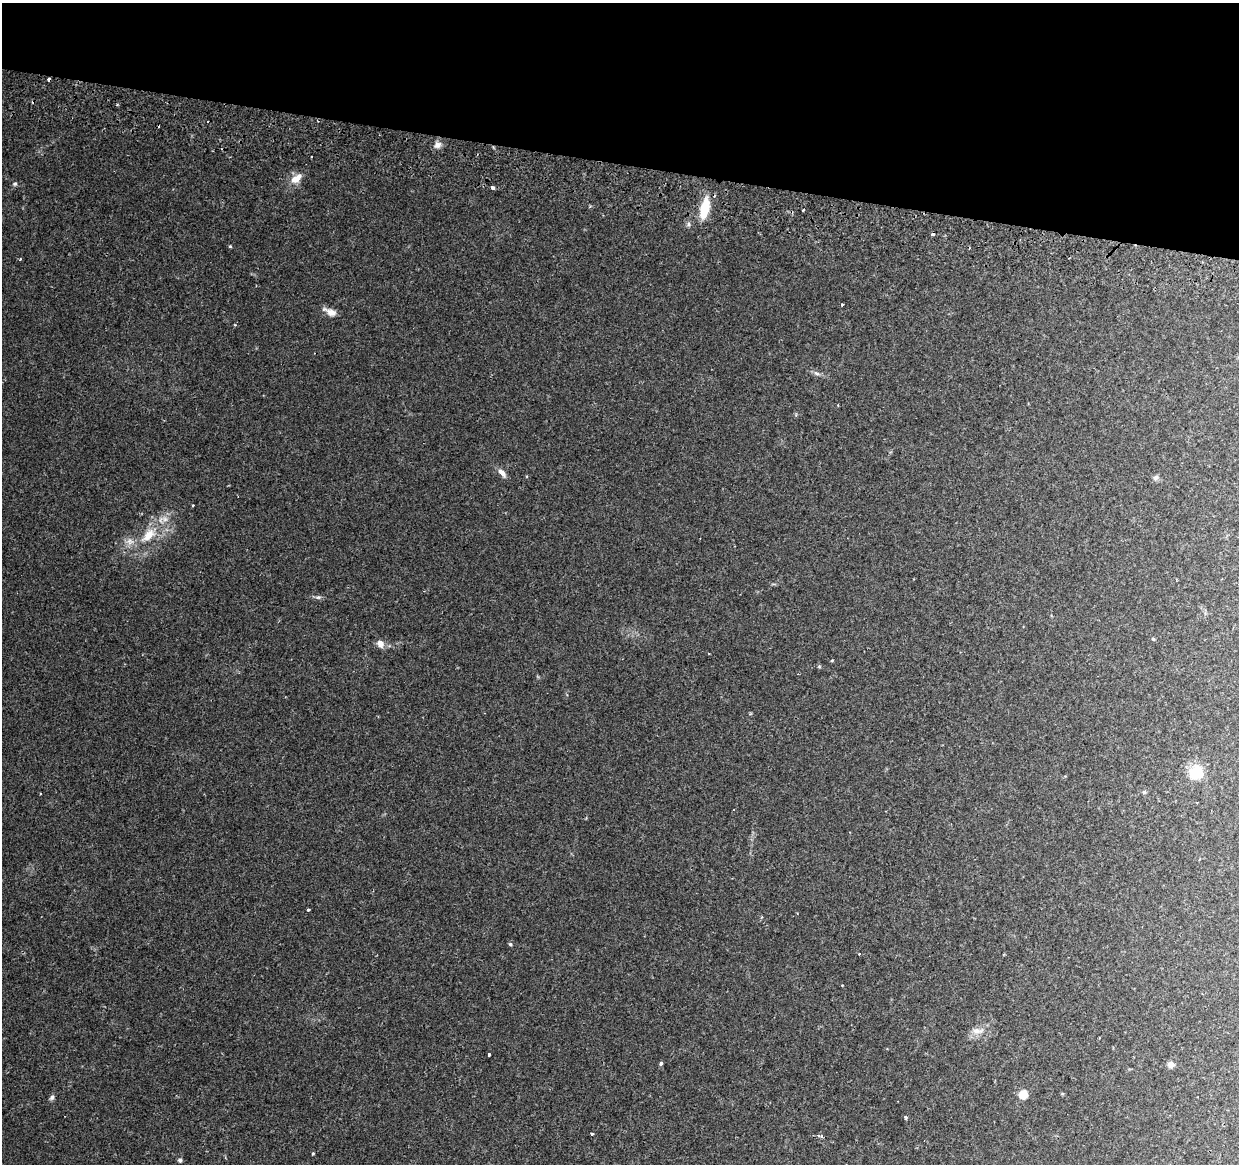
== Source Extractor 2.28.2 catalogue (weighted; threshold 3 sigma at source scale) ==
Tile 2 of 4 x 4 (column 2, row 1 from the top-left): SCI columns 1256-2492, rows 3816-4977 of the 4976 x 5248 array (HDU 1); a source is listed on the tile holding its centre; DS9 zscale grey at full resolution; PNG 1241 x 1166 px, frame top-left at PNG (2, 3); no overlay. Shown black and unused: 14% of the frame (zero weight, under 2 of 3 exposures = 3% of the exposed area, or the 3 px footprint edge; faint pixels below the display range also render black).
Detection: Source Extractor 2.28.2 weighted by HDU 2 'WHT'; one run over the whole footprint, this tile lists its part. Background 0.0332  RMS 0.0032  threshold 0.0145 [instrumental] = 3 sigma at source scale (4.5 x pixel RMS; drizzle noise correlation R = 1.50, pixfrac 1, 0.0396/0.0396 arcsec/px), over >= 5 px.
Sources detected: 41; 4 cosmic-ray / hot-pixel residue — not listed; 1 inside a brighter listed object's ellipse — not listed separately; the other 36 listed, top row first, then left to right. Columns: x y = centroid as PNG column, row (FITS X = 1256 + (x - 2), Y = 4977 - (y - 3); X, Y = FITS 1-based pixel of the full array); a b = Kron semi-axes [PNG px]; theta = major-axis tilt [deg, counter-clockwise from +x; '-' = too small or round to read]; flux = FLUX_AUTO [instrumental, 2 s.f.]
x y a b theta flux
49 79 4 3 - 1.9
437 145 10 8 17 1.6
296 179 16 9 37 3.4
15 184 5 4 - 0.5
492 188 3 3 - 2.9
704 209 23 8 79 8.5
803 210 3 3 - 0.58
230 246 4 4 - 0.31
841 305 3 3 - 0.62
330 312 17 7 -25 2.4
817 373 9 4 -10 0.79
502 473 12 6 -48 1.7
1156 477 7 6 - 0.85
165 519 7 7 - 1.4
149 535 20 11 45 5.7
130 541 10 7 -29 1.8
318 597 7 5 6 0.68
1153 639 5 4 - 0.36
380 644 9 8 - 2
832 660 4 3 - 0.3
1196 772 10 10 - 14
1144 792 5 4 - 0.43
308 910 3 3 - 0.7
510 944 5 4 - 0.45
859 954 3 3 - 0.26
976 1031 13 8 -13 2
489 1054 3 3 - 0.81
661 1063 3 3 - 1.2
1171 1065 6 6 - 2.1
1023 1094 6 6 - 6
52 1097 8 5 52 0.75
905 1117 5 3 - 0.36
592 1134 3 3 - 0.73
821 1136 4 4 - 0.75
313 1154 4 3 - 0.31
180 1160 5 5 - 0.63
Overlapping masked pixels (flux is a lower limit): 2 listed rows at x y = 49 79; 704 209